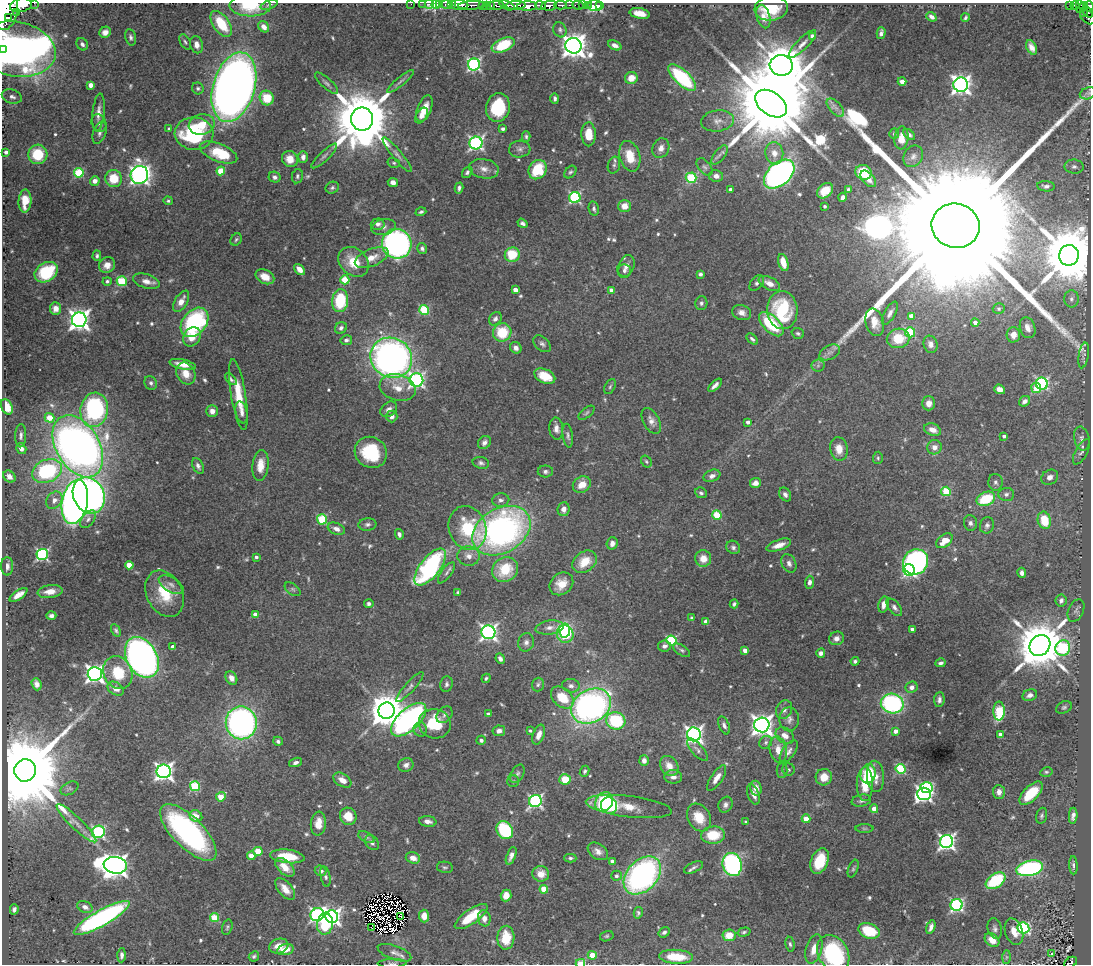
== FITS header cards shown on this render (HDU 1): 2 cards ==
NAXIS1  =                 1089
NAXIS2  =                  962

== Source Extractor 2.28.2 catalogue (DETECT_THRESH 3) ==
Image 1089 x 962 px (HDU 1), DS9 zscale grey, 1 PNG px = 1 image px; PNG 1093 x 966 px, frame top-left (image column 1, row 962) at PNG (2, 3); each listed source drawn as its Kron ellipse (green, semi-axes under 4 px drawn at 4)
Background 0.492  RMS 0.021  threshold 0.0637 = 3 sigma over >= 5 px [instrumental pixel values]
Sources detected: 623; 9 with non-positive FLUX_AUTO (blend fragments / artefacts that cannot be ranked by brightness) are neither listed nor drawn; of the other 614, the 500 brightest by FLUX_AUTO listed and drawn (114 fainter detections omitted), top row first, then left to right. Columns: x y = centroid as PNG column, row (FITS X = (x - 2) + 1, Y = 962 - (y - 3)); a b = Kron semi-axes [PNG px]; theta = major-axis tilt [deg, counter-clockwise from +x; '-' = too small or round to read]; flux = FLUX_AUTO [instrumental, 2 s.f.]
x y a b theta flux
34 3 2 2 - 26
411 4 2 2 - 9.4
423 4 2 2 - 12
429 4 4 3 - 26
440 4 3 2 - 16
452 4 3 2 - 34
21 5 11 6 10 2300
269 5 9 4 19 3.1
436 5 4 4 - 84
446 5 6 3 0 43
459 5 9 4 -2 1300
472 5 14 3 4 730
486 5 3 2 - 56
496 5 8 3 -4 270
507 5 8 4 -23 320
516 5 10 3 2 420
540 5 5 3 - 420
560 5 6 3 -1 210
569 5 3 2 - 55
578 5 6 3 -5 32
583 5 2 2 - 5.6
588 5 4 3 - 10
595 5 7 5 -6 83
600 5 3 3 - 9
1079 5 3 2 - 76
250 6 21 10 -1 46
482 6 3 3 - 49
491 6 3 3 - 130
527 6 10 4 0 1900
549 6 8 5 7 980
1070 6 4 3 - 110
1075 6 4 3 - 120
1089 6 5 3 - 200
1082 7 7 3 43 110
771 8 16 12 8 45
6 10 20 11 81 5700
1088 12 5 3 - 64
17 13 4 3 - 180
640 13 10 5 -11 19
1083 13 3 3 - 24
8 17 3 2 - 240
763 17 12 6 -75 11
931 17 5 3 - 4.8
1088 17 9 6 -40 170
965 18 4 3 - 2.6
221 24 15 8 -54 48
264 27 6 5 - 7.6
560 30 8 6 -66 3.6
105 32 6 5 - 11
881 33 6 3 75 4.7
813 36 4 4 - 8.7
131 37 8 5 -78 4
185 42 8 5 -60 3.1
82 44 6 5 - 5.1
802 44 18 6 45 9.1
197 45 9 6 -76 9.6
503 45 12 6 24 70
615 45 7 4 -24 6.7
573 46 8 7 - 1600
1031 47 8 5 -66 8.5
2 49 3 2 - 76
16 49 40 27 -11 1900
474 64 6 6 - 300
781 65 11 10 - 6500
631 78 6 6 - 17
682 78 17 7 -44 120
400 81 17 3 40 5.4
902 81 4 4 - 14
326 83 15 5 -42 4.8
91 85 4 4 - 13
961 85 7 7 - 800
234 87 36 21 73 1600
198 88 6 5 - 3.5
1088 93 8 5 16 3.1
12 96 10 7 -17 8.3
267 98 7 7 - 41
555 99 5 4 - 3.5
771 104 18 11 -35 38000
498 107 14 12 76 73
835 108 11 6 -47 6.1
424 109 14 7 68 20
98 112 19 6 84 10
422 116 9 5 56 6.8
362 119 11 11 - 14000
717 121 16 10 7 13
99 123 9 7 -61 5.7
202 125 13 10 11 25
169 129 3 3 - 3.1
503 129 3 3 - 4
100 133 12 6 70 5.7
194 134 19 16 -5 140
589 134 12 7 -89 29
894 134 5 5 - 2.6
909 135 7 4 -41 4.1
526 136 5 4 - 2.8
901 138 11 7 83 16
476 143 6 6 - 350
661 148 10 8 65 9.6
520 149 10 8 4 6.4
6 152 4 3 - 6.2
219 153 20 9 -22 57
774 153 11 9 -81 14
38 154 9 9 - 50
397 155 22 5 -51 8.2
720 155 11 5 53 5.4
324 156 17 5 43 5.4
630 156 16 10 -74 32
913 156 11 9 56 7.4
303 157 6 5 - 6.3
290 159 8 7 - 16
394 163 6 5 - 2.5
614 165 8 6 74 3.8
705 167 10 6 -51 4.6
1074 167 9 7 -8 6.1
484 169 15 9 -10 12
538 170 10 8 56 63
221 171 4 4 - 49
467 172 6 4 54 3.4
570 172 7 5 49 3
863 172 8 7 - 54
79 173 5 5 - 81
779 174 18 11 41 590
139 175 9 8 - 650
297 176 7 5 79 3.2
716 176 7 5 -11 6.6
275 177 6 5 - 4.9
114 178 8 8 - 35
691 178 5 5 - 110
868 179 10 6 -49 9.7
95 181 5 4 - 8.7
393 182 5 4 - 8.6
1046 186 9 5 -5 4.3
332 188 7 5 27 3.3
459 188 5 3 - 3.8
730 190 4 3 - 6.3
849 190 4 4 - 4.8
825 191 9 6 39 26
843 197 5 4 - 5.4
575 198 5 5 - 190
25 201 11 6 86 27
168 201 5 4 - 2.6
625 206 6 6 - 15
825 206 3 3 - 3.1
594 209 7 5 -78 3.9
421 212 5 4 - 3.3
522 223 5 4 - 4.3
378 224 7 5 3 5.9
956 226 24 22 -16 210000
384 227 12 8 10 8.6
236 239 6 5 - 2.7
397 244 15 14 - 510
422 249 6 5 - 3.6
512 255 7 7 - 44
1069 255 10 10 - 16000
97 256 5 4 - 3.2
372 258 18 8 22 18
354 262 17 13 -43 34
783 263 9 4 -74 20
107 265 8 7 - 12
626 266 12 8 66 9.2
300 269 6 4 -47 12
624 271 6 6 - 4.3
46 272 12 9 32 80
700 274 4 4 - 3.6
265 277 10 7 -26 20
345 280 4 4 - 54
107 281 4 4 - 2.9
122 281 5 5 - 88
146 281 14 7 -17 11
757 283 9 5 50 5.4
769 283 11 6 -27 13
515 290 4 4 - 13
611 290 4 4 - 8.1
1071 299 8 7 - 5.8
181 301 12 6 60 13
340 301 11 8 85 76
701 303 7 6 - 4
56 309 6 5 - 13
999 309 6 5 - 2.5
424 310 5 4 - 95
782 310 19 15 -85 110
742 313 10 7 -19 8.5
890 313 13 5 60 7.4
911 316 4 4 - 19
495 319 7 5 51 5.1
79 320 7 7 - 1000
194 322 16 11 50 200
875 322 14 9 -75 19
975 323 4 4 - 7.2
771 324 15 8 -45 81
341 328 6 5 - 4.6
1028 328 10 7 -72 9.5
502 332 9 9 - 52
910 332 5 5 - 91
798 333 6 5 - 3.2
1013 335 7 7 - 12
192 337 10 8 54 19
898 338 11 9 11 40
752 339 7 4 -41 3.6
346 340 6 5 - 4.2
542 344 10 6 -43 5
930 344 9 7 -72 8
516 348 6 5 - 8.6
830 352 11 7 27 6.6
1084 355 13 5 81 3.6
391 358 21 19 -32 770
183 364 13 5 -12 15
818 365 6 6 - 3.7
186 373 11 9 -61 19
545 376 11 7 -25 32
231 379 7 3 -46 3.5
416 380 7 6 - 390
151 383 7 6 - 4.1
1042 384 6 5 - 220
715 385 8 4 45 5.7
610 387 8 5 63 3
398 388 18 13 -15 23
1036 388 5 5 - 34
1000 389 6 4 -20 11
238 394 36 7 -81 40
1025 401 6 5 - 6.8
929 403 7 6 - 11
7 407 8 5 -63 26
389 409 9 6 38 6.6
94 410 17 13 81 190
212 411 6 5 - 9.8
241 412 11 5 -78 6.5
586 413 9 5 39 3
392 416 6 5 - 5.6
49 418 5 4 - 31
651 421 14 8 -61 10
748 422 3 3 - 5.5
556 429 11 7 -84 8.5
933 430 9 6 -21 12
21 436 12 5 87 4.9
568 436 12 5 -82 4.6
1004 436 3 3 - 4.5
1082 438 12 7 -79 7
484 443 7 6 - 5.6
78 446 33 21 -60 1400
934 447 7 7 - 11
21 449 6 4 -57 7.5
839 449 12 8 -80 18
371 452 16 15 - 74
1081 452 14 6 62 5.9
878 458 6 5 - 2.4
646 461 6 5 - 2.4
481 463 8 6 -14 4.3
260 465 15 8 83 20
198 466 8 5 -65 5.2
47 471 15 11 21 160
545 471 8 6 0 4
712 476 9 5 20 6.2
9 477 7 5 -42 8.4
1050 477 9 7 30 7.6
995 482 8 7 - 5.3
755 483 5 5 - 9
582 485 9 7 31 17
946 491 5 4 - 73
701 493 6 5 - 3.7
785 494 7 5 -58 5
1006 494 8 6 5 5.1
89 495 18 15 -64 460
986 499 9 6 22 66
54 500 9 7 53 8.4
501 500 8 6 8 5.3
75 502 22 12 78 1100
564 509 7 6 - 8.7
717 515 4 4 - 71
88 519 10 6 52 5
322 519 5 5 - 83
1044 520 9 6 -74 41
970 523 8 6 -85 5.2
367 524 9 6 7 4.5
987 525 8 7 - 4.5
468 528 22 18 -69 77
336 529 9 5 -22 7.7
501 531 31 22 30 510
399 534 5 4 - 4.6
944 541 9 6 38 21
612 543 6 5 - 8.8
779 545 13 5 20 13
733 547 7 6 - 4.2
42 554 6 5 - 230
469 556 11 9 -4 12
256 557 3 3 - 4
703 559 8 8 - 18
584 562 13 10 38 30
916 562 13 12 - 330
789 563 9 7 -63 6.5
129 565 4 4 - 32
7 566 9 6 -90 6.6
430 567 22 10 52 270
505 570 13 12 - 52
909 570 6 5 - 280
446 573 12 5 54 5.1
1022 573 5 4 - 6.2
809 582 6 4 88 5
561 584 13 10 40 21
171 585 14 7 -31 8.5
293 589 9 5 -37 3.6
50 592 12 6 7 14
458 592 4 3 - 2.5
165 594 24 18 -63 57
18 595 10 4 33 12
1061 600 6 5 - 6.3
369 604 5 4 - 3.9
734 604 4 3 - 3.2
883 604 8 5 78 9.9
894 607 10 5 -52 5.3
1076 610 12 7 65 5.7
255 614 4 4 - 9.6
51 616 5 4 - 4.5
692 618 4 3 - 2.6
706 622 4 4 - 17
550 627 14 7 8 9
912 629 4 3 - 7
116 630 7 4 -58 3.3
564 630 7 5 -88 88
488 632 7 7 - 500
565 634 9 8 - 120
836 638 7 6 - 8.1
671 641 5 5 - 120
526 642 9 8 - 6.3
1040 645 11 10 - 8800
664 646 6 5 - 5.5
173 647 4 4 - 9.9
1063 648 8 7 - 140
682 650 9 5 -33 3.2
745 650 4 4 - 14
821 653 4 4 - 5.6
142 657 22 15 -61 950
500 659 5 4 - 6.1
855 661 4 4 - 3.4
941 663 5 3 - 3.8
118 673 17 14 -64 47
95 674 7 7 - 720
231 678 7 5 -57 8.2
486 678 5 4 - 2.6
37 684 6 4 -70 7.1
446 684 8 6 77 4.1
538 685 7 6 - 3.3
571 686 9 6 -7 5.3
410 687 19 5 48 6.4
912 687 6 5 - 7
116 689 9 6 -30 9.2
1030 695 7 5 20 7.3
562 697 13 9 -41 36
939 700 7 5 86 5.3
892 704 11 10 - 230
591 706 21 16 31 500
1064 707 8 5 25 3.3
784 710 10 7 61 7
386 711 8 8 - 3700
999 711 9 5 -90 90
488 714 4 3 - 2.8
445 715 9 7 51 4.6
789 719 12 9 90 8.1
409 720 22 10 43 470
616 721 9 8 - 89
241 723 16 15 - 480
435 724 16 14 -13 55
724 725 9 5 -68 5.4
762 725 7 7 - 1000
420 729 7 6 - 4.1
499 731 6 5 - 6.4
530 731 3 3 - 2.5
895 731 4 4 - 9.9
694 734 7 7 - 570
539 735 10 5 69 11
1000 735 4 4 - 14
785 736 10 7 -35 11
481 740 5 4 - 3.7
278 741 5 4 - 3.3
766 742 7 6 - 3.1
697 750 14 6 -48 5.2
778 750 13 8 -79 17
789 751 13 6 54 6.8
644 761 5 5 - 7.7
296 762 7 4 17 4.5
406 765 8 6 21 6.7
669 766 11 8 -52 16
901 769 5 5 - 120
25 770 11 10 - 36000
788 770 6 6 - 2.9
164 771 7 7 - 720
584 771 6 4 66 2.9
782 771 7 5 89 3.4
1046 772 6 4 12 2.4
517 774 10 6 61 4.3
868 774 10 7 79 67
875 776 16 8 -85 14
673 777 9 6 -3 8.4
824 777 8 8 - 22
717 778 15 6 57 14
565 779 6 5 - 34
342 780 10 6 -32 14
513 781 6 6 - 3.1
865 784 17 8 -90 31
195 786 5 5 - 94
926 787 6 5 - 150
69 788 9 6 28 3.9
756 788 7 5 -74 9.9
999 792 7 6 - 10
1031 793 15 7 45 47
753 794 10 5 -70 8.7
924 794 7 6 - 470
221 797 5 4 - 31
535 801 6 6 - 320
861 801 10 6 11 4.4
604 802 10 8 55 130
725 805 8 6 62 5.6
609 806 8 8 - 47
629 806 43 10 -7 39
874 809 4 4 - 12
196 816 6 5 - 15
348 816 9 8 - 25
1042 816 8 5 74 3.1
1073 816 8 4 85 5.9
699 817 15 11 -59 31
806 819 4 4 - 28
428 821 9 5 -7 7.5
746 822 3 3 - 2.6
76 823 27 6 -44 12
318 824 12 7 83 19
864 828 9 4 0 2.8
505 830 9 7 -56 120
98 832 6 6 - 260
188 832 37 15 -45 330
713 835 12 8 3 44
366 837 9 5 -28 3.7
946 841 7 6 - 520
372 843 8 6 -51 5.3
258 851 4 4 - 45
598 851 11 7 -33 8.9
251 856 4 4 - 24
287 856 17 6 -6 49
511 856 9 4 69 6.5
413 858 7 5 -18 11
570 858 6 4 0 2.9
612 861 4 4 - 4.6
820 861 13 8 68 48
732 864 12 9 -74 390
115 865 11 8 -8 1500
1073 865 9 3 -87 3.4
285 867 11 6 -43 20
445 867 8 5 -11 3
693 867 10 5 26 4.3
1030 868 13 7 12 240
853 869 9 5 70 2.7
321 871 6 5 - 6
541 874 8 7 - 17
642 875 22 15 47 390
325 876 10 5 -79 3.7
616 876 5 5 - 4.2
996 881 11 7 34 83
285 889 13 6 -50 15
544 889 4 4 - 38
506 896 6 5 - 15
956 905 6 6 - 260
85 907 8 5 -25 7.4
14 909 5 4 - 4.3
638 913 6 4 78 2.8
317 915 7 6 - 350
400 916 3 2 - 3.8
424 916 6 5 - 13
332 917 6 6 - 610
471 917 19 7 35 45
102 918 31 8 29 450
214 918 4 4 - 54
484 918 8 6 -77 9.2
325 924 11 8 81 65
227 927 8 5 75 2.8
371 927 3 2 - 16
931 927 7 4 71 6.3
995 928 10 7 -75 5.4
1023 928 6 5 - 200
869 931 11 7 -19 48
664 932 6 4 36 4.7
744 932 6 4 16 2.5
1014 932 13 8 -71 18
729 935 6 6 - 22
607 936 7 5 16 2.6
506 938 12 8 87 39
992 940 8 6 -40 18
790 944 7 4 -81 3.1
279 946 10 7 16 18
814 949 15 8 74 18
285 950 8 5 14 17
394 953 18 7 -20 8.1
833 953 19 15 -58 150
1051 954 3 3 - 5.4
122 955 7 4 86 5.1
592 955 4 4 - 32
254 956 5 4 - 3
676 957 17 7 -4 46
1006 957 7 4 90 2.6
1071 962 7 5 34 98
392 963 14 4 1 3.7
580 963 4 3 - 43
At the frame edge (FLAGS 8, measured only in part): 18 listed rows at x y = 34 3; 411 4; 423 4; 429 4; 440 4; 21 5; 436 5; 459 5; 250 6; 1089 6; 6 10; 1088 17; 2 49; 1088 93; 833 953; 1071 962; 392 963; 580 963
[114 fainter detections neither listed nor drawn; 9 non-positive-flux detections neither listed nor drawn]